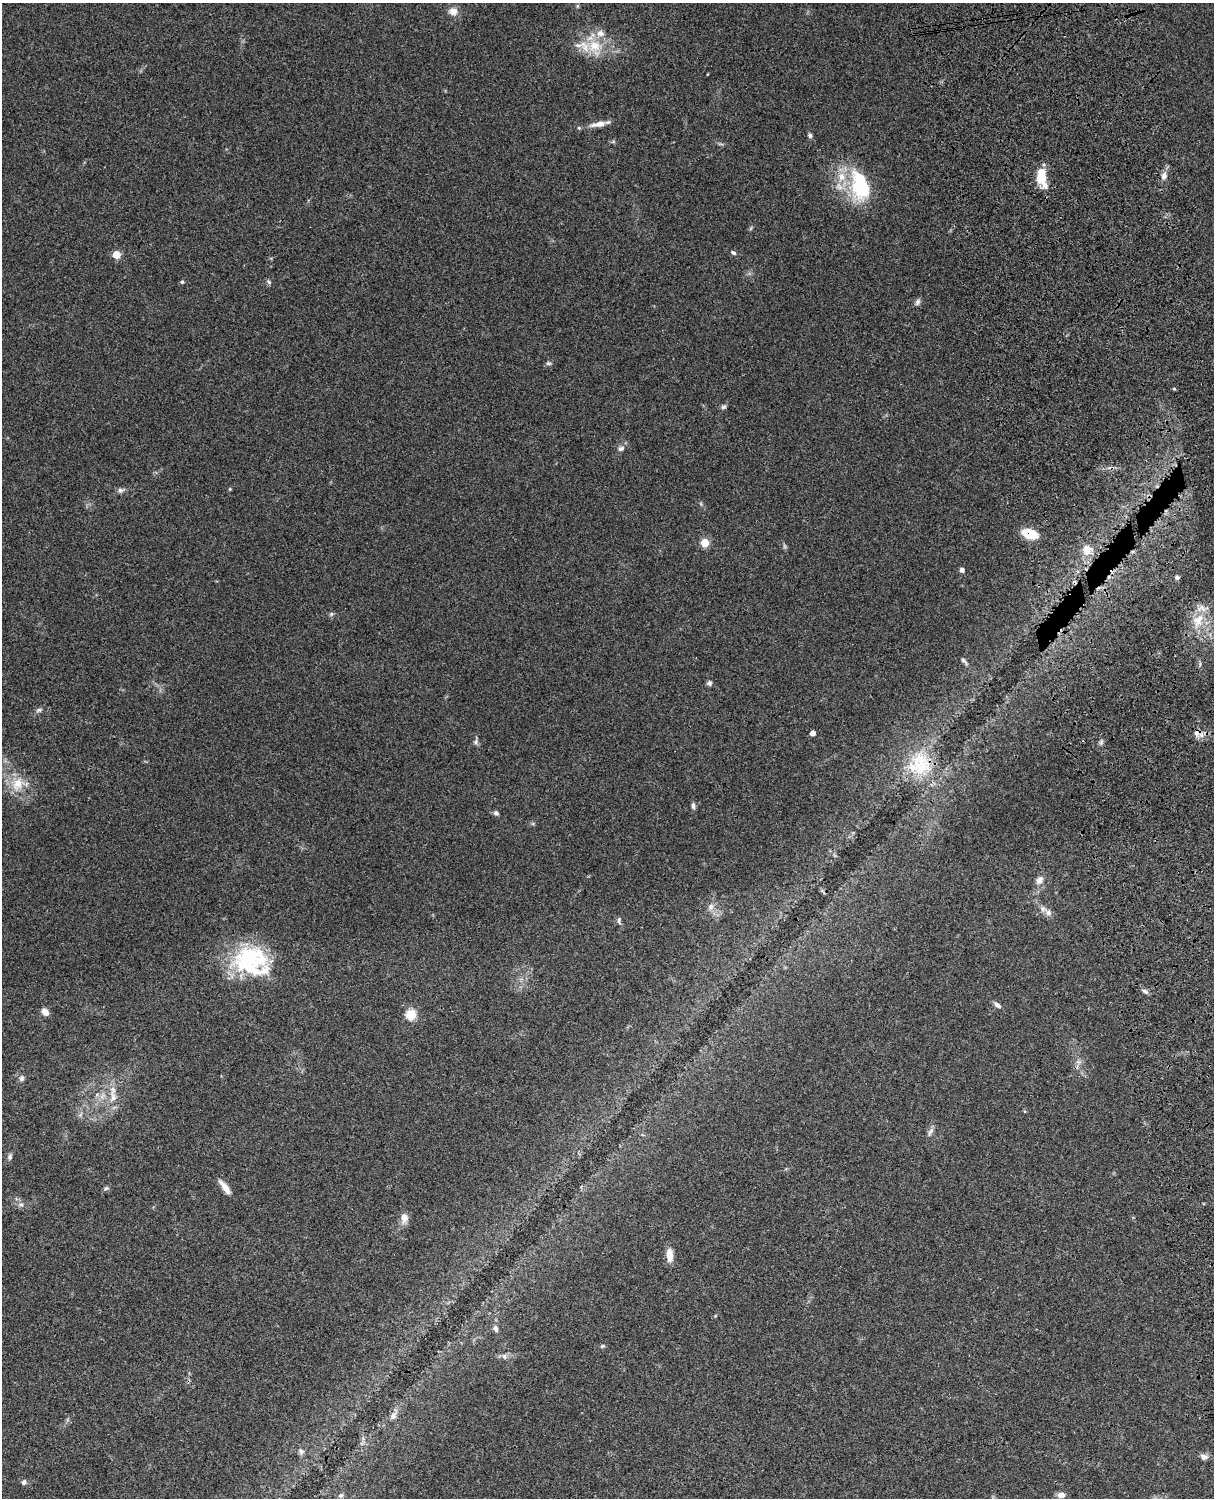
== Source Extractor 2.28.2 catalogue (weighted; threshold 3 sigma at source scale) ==
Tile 6 of 4 x 3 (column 2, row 2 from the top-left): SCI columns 1333-2544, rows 1773-3268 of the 5087 x 4927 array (HDU 1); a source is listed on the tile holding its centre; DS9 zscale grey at full resolution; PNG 1216 x 1500 px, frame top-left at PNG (2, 3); no overlay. Shown black and unused: <1% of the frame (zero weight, under 3 of 4 exposures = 6% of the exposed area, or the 3 px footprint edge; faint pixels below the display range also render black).
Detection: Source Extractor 2.28.2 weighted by HDU 2 'WHT'; one run over the whole footprint, this tile lists its part. Background 0.103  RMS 0.0065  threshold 0.0292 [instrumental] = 3 sigma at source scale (4.5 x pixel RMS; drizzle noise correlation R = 1.50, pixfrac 1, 0.05/0.05 arcsec/px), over >= 5 px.
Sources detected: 76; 1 too faint to see at this stretch — not listed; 10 inside a brighter listed object's ellipse — not listed separately; the other 65 listed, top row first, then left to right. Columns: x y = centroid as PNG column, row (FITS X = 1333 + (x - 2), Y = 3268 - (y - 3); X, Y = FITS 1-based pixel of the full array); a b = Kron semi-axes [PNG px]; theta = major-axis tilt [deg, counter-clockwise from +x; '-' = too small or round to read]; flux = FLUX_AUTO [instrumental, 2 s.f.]
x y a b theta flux
577 6 6 4 72 0.79
453 11 12 10 -1 4.5
594 46 20 17 18 17
598 124 22 7 10 5.8
810 135 6 5 - 1.4
613 142 6 4 19 0.86
1041 173 18 13 70 9
1164 176 10 7 75 3.2
860 186 41 22 -74 41
733 253 8 5 -27 1.6
116 255 5 5 - 16
182 282 5 5 - 0.93
269 282 7 5 -37 1.2
917 302 9 6 65 1.9
548 363 7 5 -12 1.2
1174 389 5 3 - 0.62
724 407 7 5 3 1.3
621 448 9 7 26 2.3
230 489 5 4 - 0.64
121 490 8 6 1 2
1029 533 15 9 -16 15
705 543 5 5 - 20
1087 550 15 12 88 7.6
962 570 5 4 - 2.4
1177 577 6 5 - 1.3
331 614 6 4 46 1
1198 620 19 12 53 13
964 661 10 4 -48 1.5
709 683 6 6 - 1.6
39 710 8 5 10 1.6
813 733 4 4 - 3.4
1196 733 10 9 - 3.8
476 742 7 6 - 1.6
922 762 40 18 -62 31
18 784 21 16 58 13
693 806 9 5 -84 1.7
496 813 7 5 -42 1.5
1039 880 12 8 55 4
711 907 9 8 - 2.9
1043 909 9 7 -57 2.8
619 921 11 5 -82 1.5
249 957 45 29 18 55
1145 991 9 5 -25 1.7
997 1005 9 5 -44 2.4
45 1012 9 7 -47 4
411 1014 5 5 - 37
1078 1062 9 5 -19 2
22 1078 8 7 - 2
113 1097 19 10 -82 8.2
930 1132 14 5 62 2.3
10 1157 8 6 77 1.7
225 1187 19 6 -53 5.9
106 1188 8 5 40 1.2
21 1205 8 6 -11 1.8
404 1218 13 9 86 5.2
669 1255 16 8 -87 6.5
496 1329 9 6 -68 2
602 1346 6 5 - 0.93
504 1356 8 6 89 1.7
393 1416 9 7 53 2.7
301 1451 8 7 - 1.9
1204 1457 10 7 -5 2.8
24 1482 7 6 - 1.5
341 1495 6 5 - 1.2
1061 1495 8 7 - 3.7
Overlapping masked pixels (flux is a lower limit): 3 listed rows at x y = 1029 533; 1196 733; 922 762